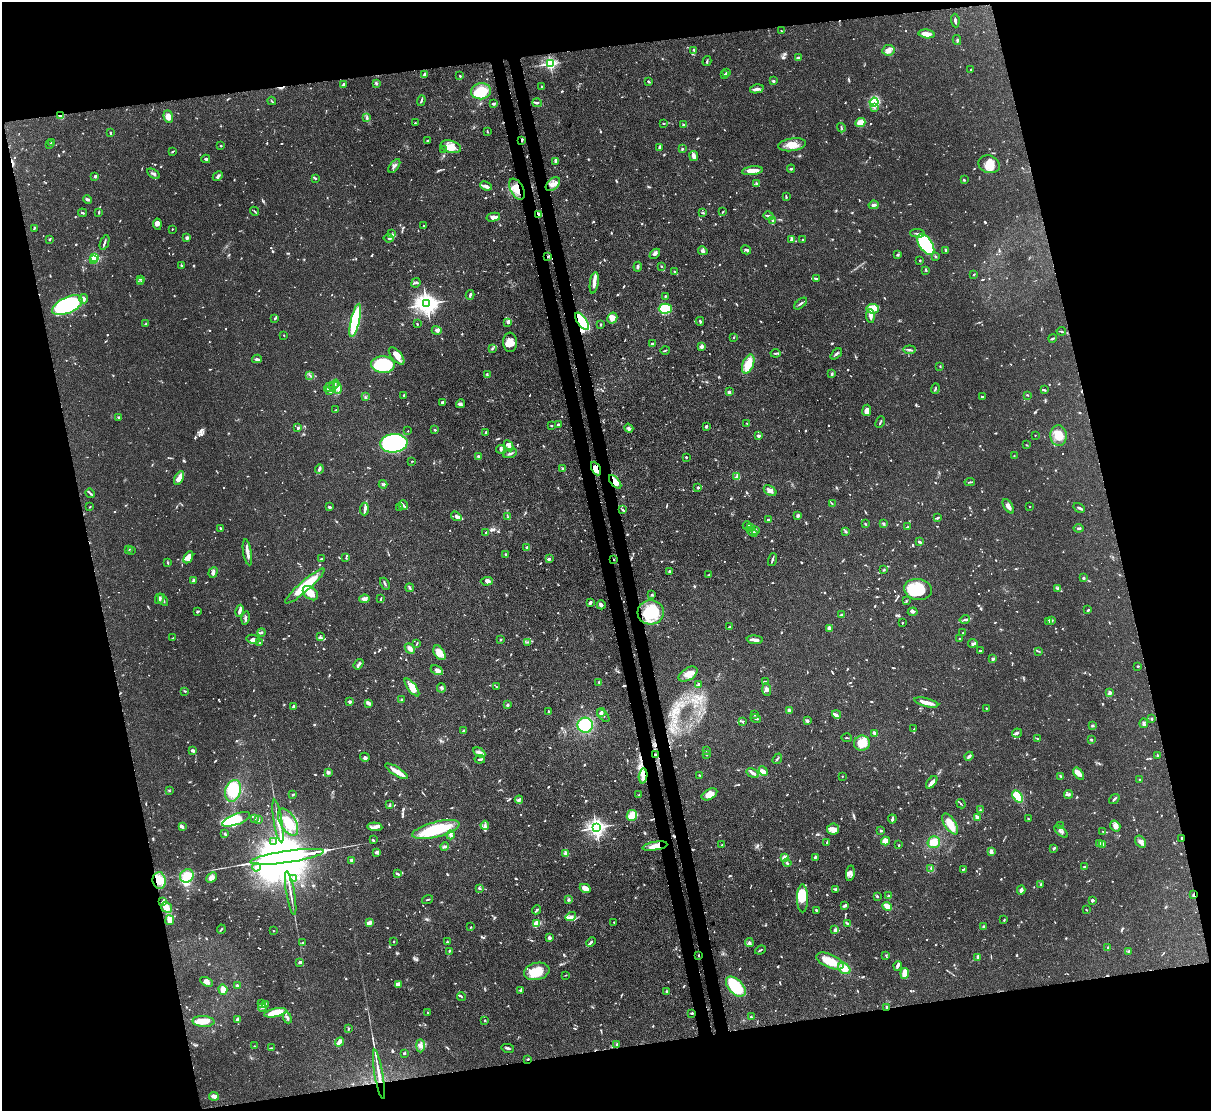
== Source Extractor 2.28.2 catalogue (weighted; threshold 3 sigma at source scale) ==
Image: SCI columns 76-4911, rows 212-4644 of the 4988 x 4969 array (HDU 1 of 3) = the unmasked area's bounding box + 8 px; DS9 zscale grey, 4 x 4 block average (1 PNG px = mean of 4 x 4 image px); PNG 1213 x 1113 px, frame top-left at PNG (2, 2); each listed source drawn as its Kron ellipse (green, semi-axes under 4 px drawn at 4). Shown black and unused: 27% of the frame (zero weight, under 3 of 4 exposures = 9% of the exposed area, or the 3 px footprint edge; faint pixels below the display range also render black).
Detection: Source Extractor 2.28.2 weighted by HDU 2 'WHT'. Background 0.0719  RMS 0.004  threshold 0.0181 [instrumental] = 3 sigma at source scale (4.5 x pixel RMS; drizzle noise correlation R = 1.50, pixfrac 1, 0.05/0.05 arcsec/px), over >= 5 px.
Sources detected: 1399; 13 too faint to see at this stretch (4 x 4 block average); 7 inside a brighter object's white glare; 8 cosmic-ray / hot-pixel residue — neither listed nor drawn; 59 coinciding with a brighter row at this scale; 102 inside a brighter listed object's ellipse — not listed separately; of the other 1210, all 500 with FLUX_AUTO >= 1.94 (the completeness limit of this list) listed and drawn (710 fainter detections not listed), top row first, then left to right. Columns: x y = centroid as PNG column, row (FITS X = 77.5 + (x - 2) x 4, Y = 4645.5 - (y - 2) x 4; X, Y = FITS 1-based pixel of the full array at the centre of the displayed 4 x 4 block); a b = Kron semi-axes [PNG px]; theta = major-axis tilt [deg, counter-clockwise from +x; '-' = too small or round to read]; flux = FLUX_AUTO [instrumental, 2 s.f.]
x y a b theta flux
955 20 7 2 -84 5.4
781 31 2 2 - 2
926 34 8 3 -8 23
957 40 5 2 - 3
694 50 3 2 - 4.2
888 50 6 5 - 14
798 58 2 2 - 13
707 61 5 2 - 2.9
550 64 2 2 - 500
971 70 2 2 - 2
727 73 3 2 - 3.8
725 74 2 2 - 8.5
424 75 4 2 - 6
460 76 2 2 - 2.9
648 81 3 2 - 4.7
773 81 2 2 - 7.7
376 83 4 3 - 3.2
344 84 2 2 - 8.8
542 87 3 2 - 2.6
757 89 7 3 13 7.8
481 91 10 8 9 74
272 101 4 2 - 2.1
421 101 5 2 - 3.4
874 102 4 4 - 78
537 103 5 2 - 3.6
493 104 4 2 - 5
874 108 3 2 - 2.1
61 116 2 2 - 32
168 117 6 4 -70 18
366 118 3 2 - 2.4
415 123 2 2 - 2.7
663 123 2 2 - 3
860 123 5 4 - 41
684 125 3 2 - 5.4
841 128 5 2 - 2.7
487 132 3 2 - 2.3
110 133 2 2 - 3.7
428 140 2 2 - 2.6
522 140 3 2 - 3
51 142 3 2 - 2
50 144 2 2 - 3.2
792 145 14 6 9 28
221 146 2 2 - 3
451 147 10 6 -15 31
660 147 3 2 - 7.9
682 149 3 2 - 3.3
444 150 3 2 - 2.2
172 152 3 2 - 2
694 156 5 2 - 16
206 159 4 2 - 4.3
555 161 3 2 - 2.8
989 164 11 8 -21 32
394 166 8 2 53 4.6
791 169 4 2 - 3.9
752 171 10 3 7 27
153 174 7 2 -32 5.5
95 176 2 2 - 5
218 176 5 2 - 4.9
315 178 3 2 - 2.7
964 180 2 2 - 3.5
756 183 4 3 - 3.6
553 184 8 5 41 14
486 186 6 4 -24 8.1
517 189 11 6 -62 32
786 197 3 2 - 3.9
87 199 4 3 - 5.7
874 205 5 2 - 6.9
254 211 4 2 - 2.5
99 212 4 2 - 2.4
723 212 3 2 - 2.4
82 213 4 2 - 3
703 213 3 2 - 2.1
539 214 4 3 - 9.1
768 216 5 2 - 5.2
493 217 7 4 12 14
772 220 2 2 - 3.1
157 224 5 3 - 8.5
423 225 2 2 - 2.8
34 228 3 2 - 2.2
172 229 2 2 - 2
918 233 7 2 -2 4.8
392 234 2 2 - 1.9
187 238 2 2 - 28
388 238 5 2 - 2.8
50 239 3 2 - 2.8
791 240 4 2 - 8.2
803 240 2 2 - 2.5
104 243 8 2 69 5.6
926 244 12 6 -55 170
746 250 5 2 - 3.2
946 250 3 2 - 5.5
703 251 4 4 - 5.1
655 254 6 3 43 5.3
897 254 3 2 - 2.6
936 256 2 2 - 2.2
548 257 4 2 - 3.5
95 258 2 2 - 190
93 260 2 2 - 74
920 260 2 2 - 2.5
182 266 3 2 - 3
661 266 2 2 - 2.2
638 267 5 2 - 4.8
926 270 4 2 - 2.2
675 271 3 2 - 2.5
974 274 3 2 - 2.1
140 279 3 2 - 2.2
817 279 3 2 - 4.2
141 282 3 2 - 2.1
416 283 5 3 - 4.2
594 283 11 3 82 15
470 295 5 2 - 5
665 296 4 2 - 3.2
83 299 5 3 - 5.7
427 304 4 3 - 2000
800 304 7 2 39 5
67 305 16 8 26 310
665 309 6 5 - 72
873 309 6 4 -8 24
870 316 7 3 -85 9.6
275 318 4 2 - 3.5
612 318 5 4 - 21
355 320 17 4 77 180
582 321 10 4 -56 170
700 321 4 2 - 3.4
508 322 3 3 - 4
146 324 3 2 - 2
417 324 2 2 - 2.6
600 325 2 2 - 2.6
437 330 5 4 - 6.9
1061 331 5 2 - 2.5
284 335 2 2 - 2.2
733 337 2 2 - 2
1053 338 4 2 - 3.2
510 342 10 7 -85 20
652 344 3 2 - 2.9
702 347 3 2 - 12
492 348 3 2 - 2.6
665 350 5 2 - 2.3
910 350 6 2 -7 4.4
775 353 5 2 - 3.6
836 354 7 2 41 4.2
397 356 10 5 -50 23
257 359 5 2 - 4.2
748 364 10 5 70 48
383 365 12 8 -4 190
940 366 2 2 - 2.3
832 374 4 2 - 3
310 375 3 2 - 2
487 375 2 2 - 2.1
334 385 6 3 52 9.5
329 387 5 2 - 3.9
338 388 6 3 -76 7.9
935 389 5 2 - 3.1
1044 390 4 2 - 3.8
329 391 4 2 - 3.3
729 392 3 2 - 6.2
404 395 3 2 - 3.5
1028 395 2 2 - 2
365 397 3 3 - 3
982 397 3 2 - 2.5
442 402 3 2 - 5.3
461 404 4 2 - 3.7
335 410 3 2 - 2
867 410 6 4 81 10
119 417 2 2 - 15
880 422 6 2 65 2.7
747 423 3 2 - 2
558 424 3 2 - 3.5
551 425 2 2 - 2.4
706 427 3 2 - 3.8
298 428 3 2 - 3.6
629 428 5 3 - 5.8
435 430 2 2 - 4.1
408 431 2 2 - 3.3
486 432 4 2 - 2.4
1035 435 2 2 - 3.8
759 436 2 2 - 23
1059 436 10 8 -86 38
394 443 14 9 5 500
1027 445 2 2 - 2.1
509 446 6 4 -63 13
501 449 4 3 - 3.9
510 453 7 2 20 5.6
479 456 4 3 - 4.1
1014 456 2 2 - 4.1
686 457 2 2 - 5
412 461 2 2 - 2
319 469 5 3 - 4.6
563 469 3 3 - 3.6
596 469 7 4 -64 24
737 477 4 2 - 3.7
179 478 7 3 59 26
615 482 8 4 -49 24
970 482 5 2 - 3.3
383 484 4 3 - 5.5
698 487 3 2 - 3.1
770 491 7 4 -35 12
90 493 5 2 - 3
832 504 4 2 - 2.7
403 505 5 2 - 4.4
1008 506 8 4 -57 10
1029 506 2 2 - 2.5
90 507 2 2 - 2.5
329 507 3 2 - 5
400 508 2 2 - 2.2
1079 508 6 2 -32 5.4
364 509 6 3 86 7.6
622 510 3 2 - 3.2
456 516 5 3 - 7.1
798 516 3 2 - 6.4
507 517 3 2 - 2.1
938 518 3 2 - 3.5
769 520 4 2 - 3.9
865 524 2 2 - 2.8
883 524 4 2 - 2.5
747 526 4 2 - 2.6
751 527 4 3 - 5.3
907 527 3 2 - 2.1
220 528 3 2 - 2.8
1078 528 5 2 - 2.7
755 530 3 2 - 6.5
846 531 3 2 - 3.3
752 532 6 2 -39 5.9
486 533 2 2 - 2.2
919 542 4 2 - 3.7
526 547 2 2 - 4.4
129 549 2 2 - 2.4
132 550 2 2 - 2.7
247 552 13 3 -80 12
506 554 2 2 - 4.5
188 557 6 4 59 22
346 558 3 2 - 2.4
322 559 3 2 - 2.7
549 559 3 2 - 3.6
614 560 2 2 - 2
772 560 7 2 73 4.9
168 563 3 2 - 2.7
884 570 3 2 - 2.5
669 571 4 3 - 3.8
213 572 6 3 71 9.9
708 575 3 2 - 2.7
1083 578 3 3 - 2.7
194 580 2 2 - 9.2
487 581 6 3 4 8.4
385 584 6 2 -62 3.8
305 586 25 5 41 94
410 588 4 2 - 3.4
1058 588 3 2 - 3.8
918 589 14 10 -8 91
310 593 9 5 -41 26
652 595 3 2 - 3
159 599 5 3 - 8.6
364 599 5 4 - 9.5
381 599 4 2 - 2.2
163 600 7 2 -58 3.9
906 601 2 2 - 3
590 602 4 3 - 4
601 605 5 3 - 5.7
1088 610 4 2 - 3.2
198 611 4 2 - 3.3
240 611 6 3 79 7.6
651 612 13 12 - 98
913 612 5 3 - 4.8
842 615 2 2 - 14
245 618 7 3 78 4.9
965 620 5 2 - 4.2
1052 620 3 2 - 3.2
1049 621 3 2 - 3.2
902 623 2 2 - 2.9
730 627 3 3 - 2.9
829 628 3 2 - 15
262 632 4 2 - 2.9
963 633 2 2 - 4
320 637 4 2 - 3.6
173 638 3 2 - 2.5
253 639 6 3 -12 7
960 639 2 2 - 10
500 640 2 2 - 2.9
755 640 8 2 -5 10
527 642 3 2 - 2.2
260 643 3 2 - 2.2
973 643 4 3 - 3.8
417 644 4 2 - 2.2
410 649 6 3 -48 11
981 651 2 2 - 2.9
1039 651 3 2 - 2.5
439 653 8 5 -56 24
993 659 3 2 - 6.7
358 664 6 2 53 7.2
1138 666 2 2 - 3.4
437 670 6 4 -29 8.6
688 674 10 6 31 21
765 681 3 2 - 3.9
599 682 3 2 - 2.3
698 684 4 2 - 6
412 687 11 4 -53 24
497 687 3 2 - 2.5
441 688 4 2 - 2.5
767 689 6 3 -86 7
185 691 2 2 - 2.8
1110 693 4 3 - 5.8
402 700 3 2 - 2.1
350 702 2 2 - 27
926 702 12 3 -15 24
368 703 4 2 - 9
508 705 3 2 - 3.2
293 707 3 2 - 5.8
986 708 2 2 - 2.2
789 710 2 2 - 31
549 712 2 2 - 3.3
601 713 4 2 - 9.1
836 714 4 2 - 4.1
755 715 2 2 - 6.2
603 716 7 2 -47 4.4
756 718 5 2 - 4.5
1151 719 3 2 - 2.2
743 721 2 2 - 2.4
807 721 4 2 - 4.3
1144 723 5 2 - 7.4
585 725 7 7 - 110
1092 726 3 2 - 2.4
914 729 3 2 - 2.2
463 731 3 2 - 3
875 733 3 2 - 13
1017 733 5 3 - 4.7
847 738 5 2 - 2
1038 739 4 2 - 1.9
1091 740 2 2 - 3.3
862 743 8 7 - 41
192 750 3 2 - 6.4
706 751 2 2 - 2.8
479 752 6 3 -29 7.9
655 754 3 2 - 3.2
706 755 2 2 - 2.1
969 756 4 2 - 7.4
1157 756 3 2 - 4.1
365 757 5 4 - 6
480 759 5 2 - 5
777 759 5 2 - 3.1
396 771 13 2 -32 36
763 771 5 3 - 11
328 772 3 2 - 6.4
753 773 6 2 -31 9.5
1079 774 7 4 -54 16
700 775 3 2 - 2.8
643 776 7 3 84 28
842 776 2 2 - 2
1061 776 4 2 - 2.6
1140 780 2 2 - 9.5
932 782 7 3 51 12
169 791 4 2 - 2
233 791 11 7 71 75
292 794 3 2 - 2.3
709 794 8 5 28 21
1068 794 4 2 - 4.1
639 795 3 2 - 2.6
1018 796 6 4 -54 58
1114 799 6 2 40 4.2
519 800 4 3 - 4.4
961 804 5 2 - 2.7
390 805 4 2 - 2.7
981 810 2 2 - 2.2
632 816 5 5 - 53
978 818 4 2 - 13
236 819 15 5 21 53
255 819 4 2 - 3.2
892 819 4 2 - 6
1028 819 2 2 - 2.3
259 820 3 2 - 2.7
278 821 21 2 -81 16
288 822 15 8 -60 53
950 824 12 5 -58 34
485 825 4 3 - 5.4
1060 826 4 2 - 3.4
1115 826 6 4 -54 10
182 827 2 2 - 5.1
375 827 7 4 -3 11
596 827 3 3 - 1200
833 829 6 5 - 15
436 830 24 7 14 140
881 830 4 2 - 2.1
1061 831 8 3 -43 6.8
1103 832 3 2 - 2
225 834 3 2 - 4
451 835 4 3 - 6.3
1181 838 4 2 - 2
373 840 3 2 - 3.2
885 841 4 4 - 21
274 842 3 2 - 3.3
827 842 3 2 - 2.1
934 842 6 6 - 27
1140 842 6 4 -55 9.5
1099 843 2 2 - 5.1
722 845 2 2 - 2.2
899 845 2 2 - 2.7
1103 845 4 2 - 6.5
655 846 12 4 9 25
445 847 4 3 - 4.8
1053 849 3 2 - 2.7
376 852 4 2 - 7.6
991 852 4 2 - 13
566 853 2 2 - 48
287 857 37 6 8 49000
815 857 3 2 - 2.8
784 858 2 2 - 84
352 860 2 2 - 51
787 863 4 2 - 4.8
1085 866 3 2 - 2.4
256 867 4 3 - 5.7
931 868 3 2 - 2.1
963 869 3 2 - 2.3
850 873 8 3 81 8.7
397 874 3 2 - 6.1
187 876 7 6 - 55
211 878 6 4 43 17
294 879 4 2 - 6.6
159 880 8 6 -83 51
1040 885 3 2 - 2.1
479 888 2 2 - 5.3
585 888 6 3 -25 22
836 889 4 2 - 6.3
1021 890 4 3 - 8.3
291 893 22 2 -80 13
1194 895 2 2 - 6.6
888 896 2 2 - 3.4
877 897 3 2 - 2.3
803 898 14 5 -90 48
427 899 5 2 - 2.7
568 900 3 2 - 6.3
1092 900 3 2 - 6.3
162 902 4 2 - 3.2
845 906 4 2 - 8.3
887 906 5 3 - 38
166 907 6 4 -31 15
537 910 5 2 - 3.4
817 910 3 2 - 4.8
1086 910 2 2 - 2.1
571 916 5 3 - 7.5
170 920 5 4 - 16
1004 920 2 2 - 2.4
614 922 2 2 - 2.8
369 923 4 2 - 16
536 924 4 3 - 27
847 924 3 2 - 4.7
471 927 2 2 - 2.2
984 927 4 2 - 3
221 929 4 2 - 2.7
835 930 3 2 - 8.1
273 931 2 2 - 4.3
549 938 2 2 - 12
394 941 2 2 - 2.5
447 942 2 2 - 3.1
591 942 5 2 - 4.9
749 942 4 4 - 6.2
302 943 2 2 - 2.6
1108 948 2 2 - 3.2
760 950 6 2 22 3.1
449 951 3 2 - 3.6
1128 951 3 2 - 2.1
699 955 2 2 - 2.2
886 955 2 2 - 2.1
978 957 3 2 - 13
830 961 14 6 -24 63
300 962 3 2 - 5.6
898 966 4 4 - 5.2
844 968 7 5 -39 29
537 971 13 8 13 57
905 973 5 3 - 30
566 975 2 2 - 2
207 982 7 3 -25 10
398 984 4 3 - 14
237 986 2 2 - 6.5
736 987 12 7 -46 140
223 989 5 4 - 23
520 990 4 2 - 2.9
667 991 3 3 - 2.5
461 997 4 2 - 2
261 1003 3 2 - 2
266 1004 4 2 - 4.5
262 1007 4 3 - 5.8
887 1007 2 2 - 3.6
275 1013 11 4 13 44
428 1013 2 2 - 3.1
692 1013 3 2 - 3.4
751 1017 4 2 - 2.2
287 1018 6 3 -67 7.8
238 1020 3 3 - 8.1
485 1020 2 2 - 2.2
203 1021 11 5 -3 32
348 1029 3 2 - 3.2
340 1042 5 3 - 7.6
617 1044 2 2 - 4.8
254 1046 2 2 - 2.2
420 1046 7 3 90 9.3
272 1048 4 2 - 2.9
508 1048 6 2 -12 4.9
404 1053 2 2 - 3
528 1059 2 2 - 2.6
379 1074 25 2 -80 33
214 1096 5 3 - 16
Overlapping masked pixels (flux is a lower limit): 18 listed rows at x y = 61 116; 522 140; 517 189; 539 214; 548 257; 582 321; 596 469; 615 482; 614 560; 655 754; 643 776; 1181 838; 655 846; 159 880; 1194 895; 699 955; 887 1007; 379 1074
Diffuse or blended objects may show on this block-average render without a row.